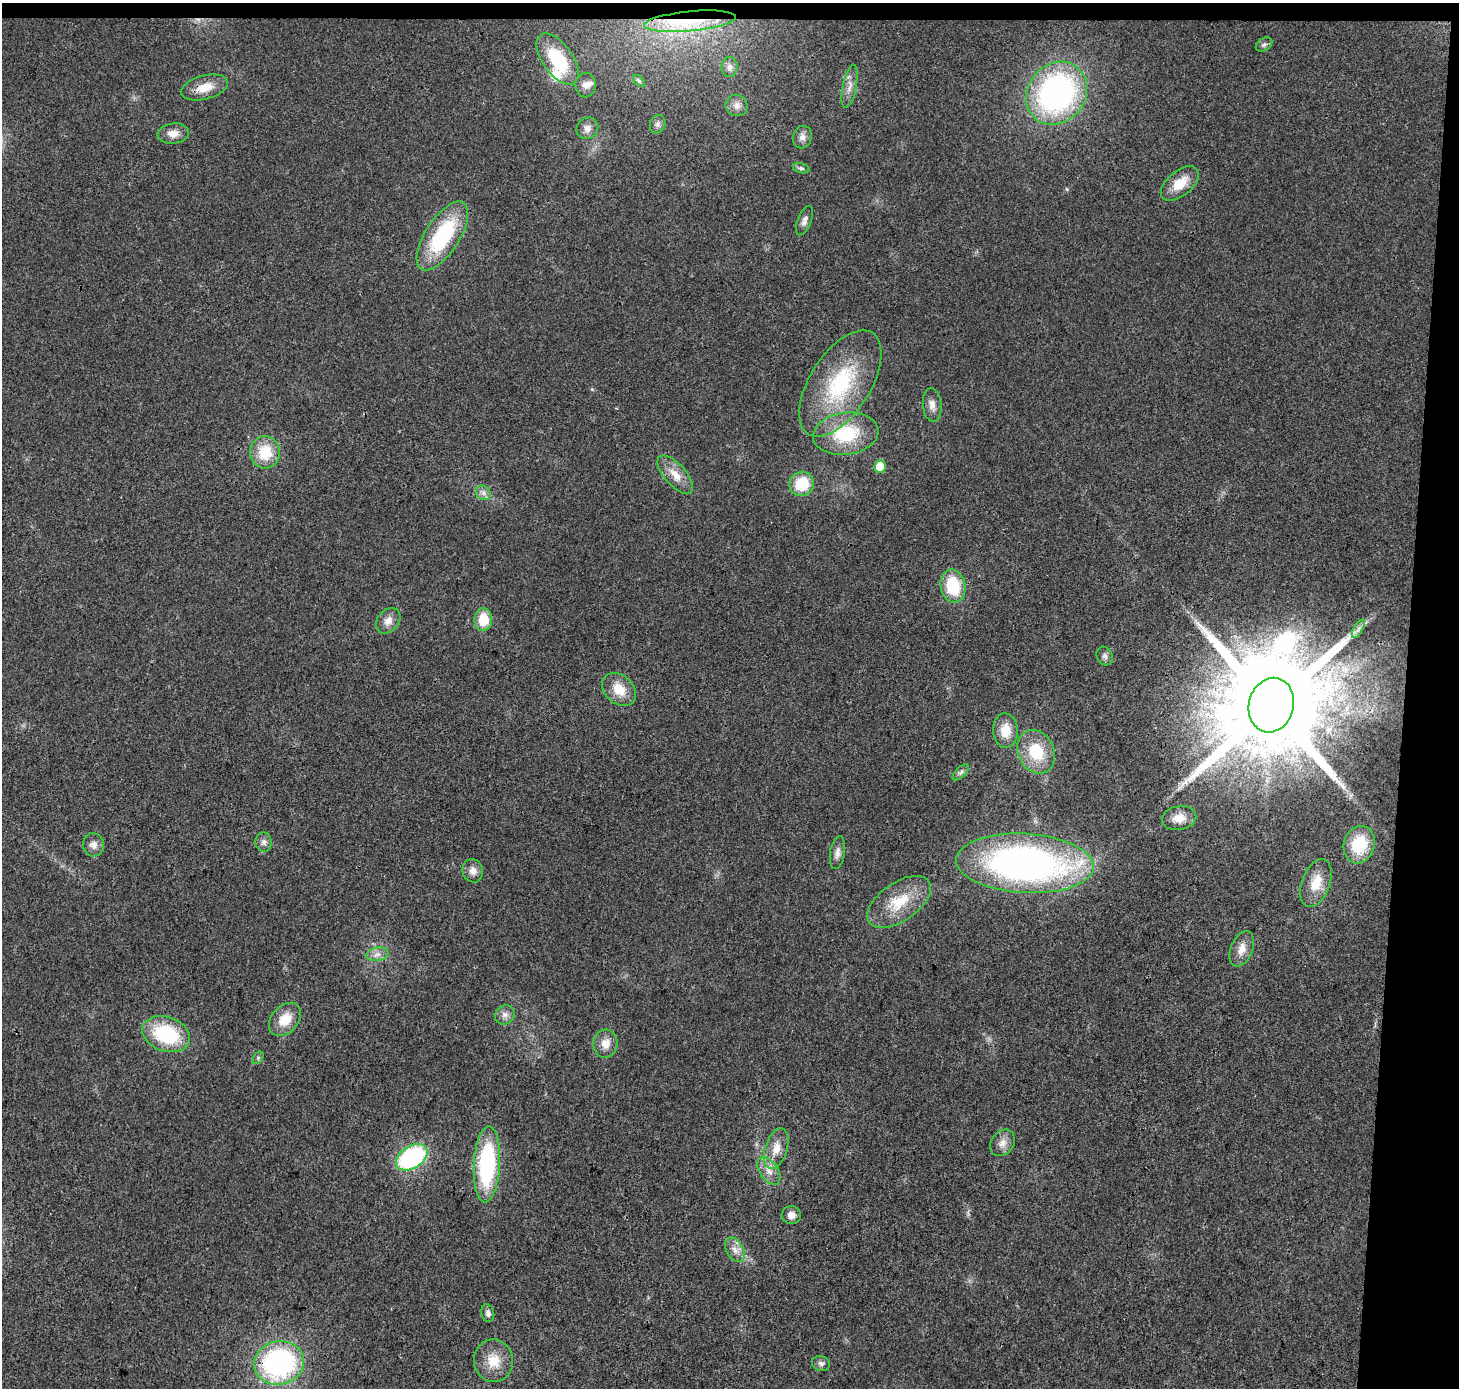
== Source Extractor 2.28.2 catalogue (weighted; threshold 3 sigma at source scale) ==
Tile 3 of 3 x 3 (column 3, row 1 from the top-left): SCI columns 2923-4379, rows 3011-4396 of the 4379 x 4623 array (HDU 1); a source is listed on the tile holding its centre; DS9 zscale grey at full resolution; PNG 1461 x 1390 px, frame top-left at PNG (2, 3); each listed source drawn as its Kron ellipse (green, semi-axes under 4 px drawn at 4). Shown black and unused: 5% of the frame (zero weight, under 3 of 4 exposures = <1% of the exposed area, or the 3 px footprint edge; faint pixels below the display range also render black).
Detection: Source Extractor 2.28.2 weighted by HDU 2 'WHT'; one run over the whole footprint, this tile lists its part. Background 0.0188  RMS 0.0038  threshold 0.017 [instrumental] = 3 sigma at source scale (4.5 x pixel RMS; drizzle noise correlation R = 1.50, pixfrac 1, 0.0396/0.0396 arcsec/px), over >= 5 px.
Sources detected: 66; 1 cosmic-ray / hot-pixel residue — neither listed nor drawn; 2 inside a brighter listed object's ellipse — not listed separately; the other 63 listed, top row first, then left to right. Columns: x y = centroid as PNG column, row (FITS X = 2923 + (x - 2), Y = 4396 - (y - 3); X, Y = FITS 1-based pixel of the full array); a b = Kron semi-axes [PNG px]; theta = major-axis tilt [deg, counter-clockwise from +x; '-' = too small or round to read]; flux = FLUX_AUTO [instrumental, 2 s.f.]
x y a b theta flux
690 21 46 10 5 14
1264 45 9 6 36 0.99
557 59 29 15 -55 20
729 67 10 8 -89 1.6
639 81 7 4 -45 0.65
586 85 12 10 88 2.5
850 86 22 7 78 3.2
205 87 24 12 15 6.5
1056 93 33 28 53 100
737 106 11 10 - 2.5
658 124 9 7 67 1.4
587 128 11 10 - 2.7
173 133 16 10 7 3.5
802 137 11 9 73 2.3
801 168 8 5 -13 0.91
1180 183 22 12 40 7.9
804 221 15 7 69 1.9
442 236 39 17 57 35
840 384 60 30 58 39
932 405 17 9 -85 2.8
846 434 33 21 7 21
265 452 16 15 - 12
880 466 6 5 - 12
675 475 24 10 -48 5.7
802 484 12 12 - 13
483 493 8 6 -45 1.5
953 586 17 12 -79 17
483 620 11 9 88 9.6
388 621 14 10 51 3.2
1358 629 10 4 60 1.3
1105 656 9 7 -62 1.3
619 689 19 14 -43 7.2
1271 705 27 22 75 12000
1005 731 17 12 -86 7.3
1036 752 22 18 -65 15
961 772 10 5 44 1.2
1179 818 17 12 10 4.8
264 842 9 8 - 1.6
93 845 11 10 - 2.6
1359 845 19 15 73 14
837 853 16 7 81 2.3
1025 863 69 29 -3 170
473 871 12 10 -75 2.7
1316 883 25 14 69 7.3
899 902 36 19 34 14
1242 949 18 11 68 4.1
377 954 11 6 10 2.2
505 1015 10 9 - 2.1
285 1019 19 13 48 7.4
166 1034 24 17 -19 26
605 1044 14 12 85 4.5
258 1058 7 4 57 0.64
1002 1143 14 11 54 3.2
776 1149 21 11 73 5.9
412 1157 17 11 33 52
487 1164 38 13 87 44
769 1171 15 9 -54 3.7
791 1215 9 9 - 2.6
735 1250 13 8 -60 2.9
488 1313 9 6 -77 1.4
494 1361 21 19 -81 8.3
279 1363 25 21 14 74
821 1363 9 7 -17 1.3
Overlapping masked pixels (flux is a lower limit): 4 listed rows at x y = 690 21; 205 87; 1271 705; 279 1363